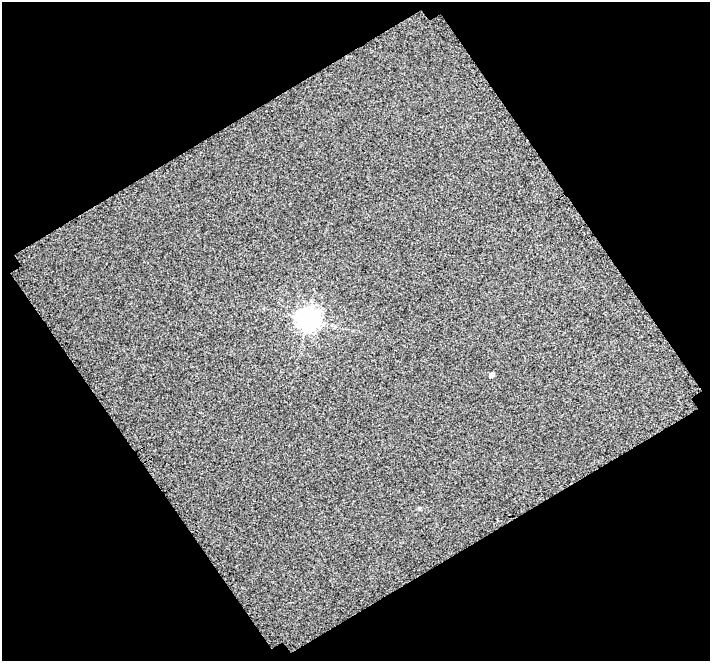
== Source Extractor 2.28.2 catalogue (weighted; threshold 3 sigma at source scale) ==
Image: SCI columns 42-749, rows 65-723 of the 791 x 786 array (HDU 1 of 3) = the unmasked area's bounding box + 8 px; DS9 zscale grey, full resolution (1 PNG px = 1 image px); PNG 712 x 663 px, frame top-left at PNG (2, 2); no overlay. Shown black and unused: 48% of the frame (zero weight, under 3 of 4 exposures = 20% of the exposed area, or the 3 px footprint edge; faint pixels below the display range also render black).
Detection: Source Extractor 2.28.2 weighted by HDU 2 'WHT'. Background -0.0399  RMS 2.2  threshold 9.97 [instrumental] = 3 sigma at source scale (4.5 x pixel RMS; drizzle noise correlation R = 1.50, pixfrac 1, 0.0396/0.0396 arcsec/px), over >= 5 px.
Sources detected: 3; all 3 listed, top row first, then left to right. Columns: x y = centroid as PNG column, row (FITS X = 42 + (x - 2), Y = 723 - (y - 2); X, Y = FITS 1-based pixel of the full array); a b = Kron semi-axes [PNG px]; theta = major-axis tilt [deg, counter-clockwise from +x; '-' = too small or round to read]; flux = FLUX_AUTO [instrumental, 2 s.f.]
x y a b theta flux
307 319 8 8 - 140000
491 375 5 4 - 700
419 508 5 4 - 260